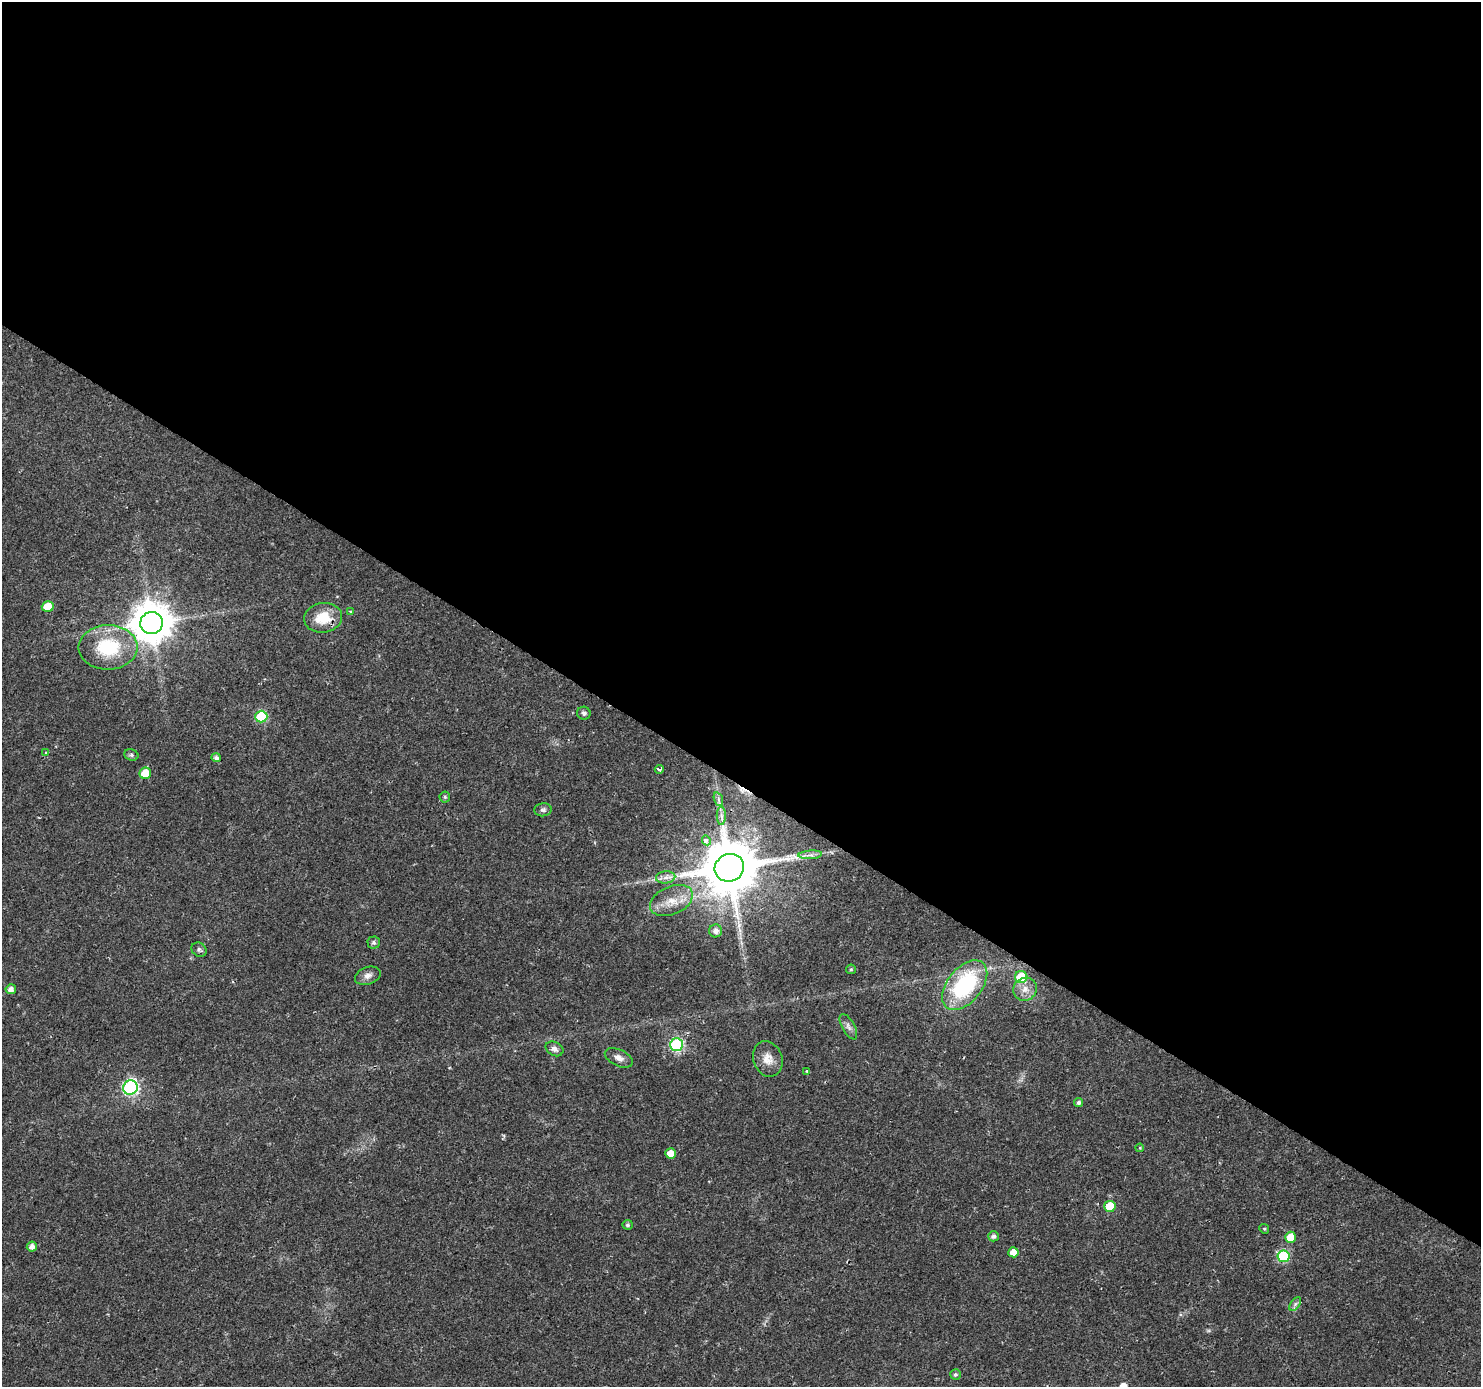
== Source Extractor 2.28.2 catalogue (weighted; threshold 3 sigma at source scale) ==
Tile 3 of 4 x 4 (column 3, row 1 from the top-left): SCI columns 2958-4436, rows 4342-5726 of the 5920 x 5979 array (HDU 1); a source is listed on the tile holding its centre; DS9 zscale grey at full resolution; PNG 1483 x 1389 px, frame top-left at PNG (2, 2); each listed source drawn as its Kron ellipse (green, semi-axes under 4 px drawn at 4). Shown black and unused: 57% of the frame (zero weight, under 2 of 3 exposures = <1% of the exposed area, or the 3 px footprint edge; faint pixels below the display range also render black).
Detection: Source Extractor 2.28.2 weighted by HDU 2 'WHT'; one run over the whole footprint, this tile lists its part. Background 0.0207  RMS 0.0028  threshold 0.0126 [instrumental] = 3 sigma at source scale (4.5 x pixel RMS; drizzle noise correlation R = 1.50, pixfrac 1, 0.0396/0.0396 arcsec/px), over >= 5 px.
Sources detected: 53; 1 cosmic-ray / hot-pixel residue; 1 long thin detection or spike segment (spike, bleed or trail) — neither listed nor drawn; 1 inside a brighter listed object's ellipse — not listed separately; the other 50 listed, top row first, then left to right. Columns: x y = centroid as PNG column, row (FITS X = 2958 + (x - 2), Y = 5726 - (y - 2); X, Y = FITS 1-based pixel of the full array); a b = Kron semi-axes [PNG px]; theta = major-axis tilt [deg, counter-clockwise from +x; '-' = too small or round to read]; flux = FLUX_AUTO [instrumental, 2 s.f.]
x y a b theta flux
48 607 6 5 - 6.6
351 612 3 2 - 0.24
323 618 19 14 7 7.3
152 623 11 11 - 880
108 647 29 22 0 17
584 713 7 6 - 0.87
261 717 6 6 - 19
46 753 4 3 - 0.35
131 755 7 5 -22 0.56
216 758 5 4 - 0.95
659 769 4 3 - 1.7
145 773 6 5 - 5.8
445 797 5 5 - 0.42
718 799 7 4 -72 0.64
543 810 9 6 5 0.73
721 816 9 4 -90 0.96
706 840 5 4 - 2.6
810 855 12 3 4 0.84
729 868 15 13 26 2200
666 877 9 6 6 1.4
671 901 22 14 24 5.3
716 931 6 6 - 1.5
374 942 6 6 - 0.61
199 950 8 7 - 0.75
851 969 5 4 - 0.36
368 976 13 8 19 1.6
1021 977 6 6 - 9.9
965 985 29 17 51 28
11 989 5 5 - 1.5
1025 989 12 11 - 2.7
848 1027 14 6 -61 1.2
676 1045 6 6 - 35
554 1049 9 7 -28 1.2
619 1058 15 8 -26 1.7
768 1059 18 14 -70 3.3
807 1071 3 3 - 0.35
130 1088 7 7 - 54
1079 1103 4 4 - 0.75
1140 1148 4 3 - 0.24
670 1153 5 5 - 3.2
1110 1206 6 5 - 8.7
627 1225 5 5 - 0.65
1264 1229 5 4 - 0.35
993 1236 5 5 - 0.94
1290 1237 5 5 - 5
32 1247 5 5 - 1.6
1013 1252 5 5 - 3.4
1283 1256 6 6 - 20
1295 1304 8 4 54 0.64
955 1374 5 5 - 0.48
Overlapping masked pixels (flux is a lower limit): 2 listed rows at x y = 323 618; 729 868